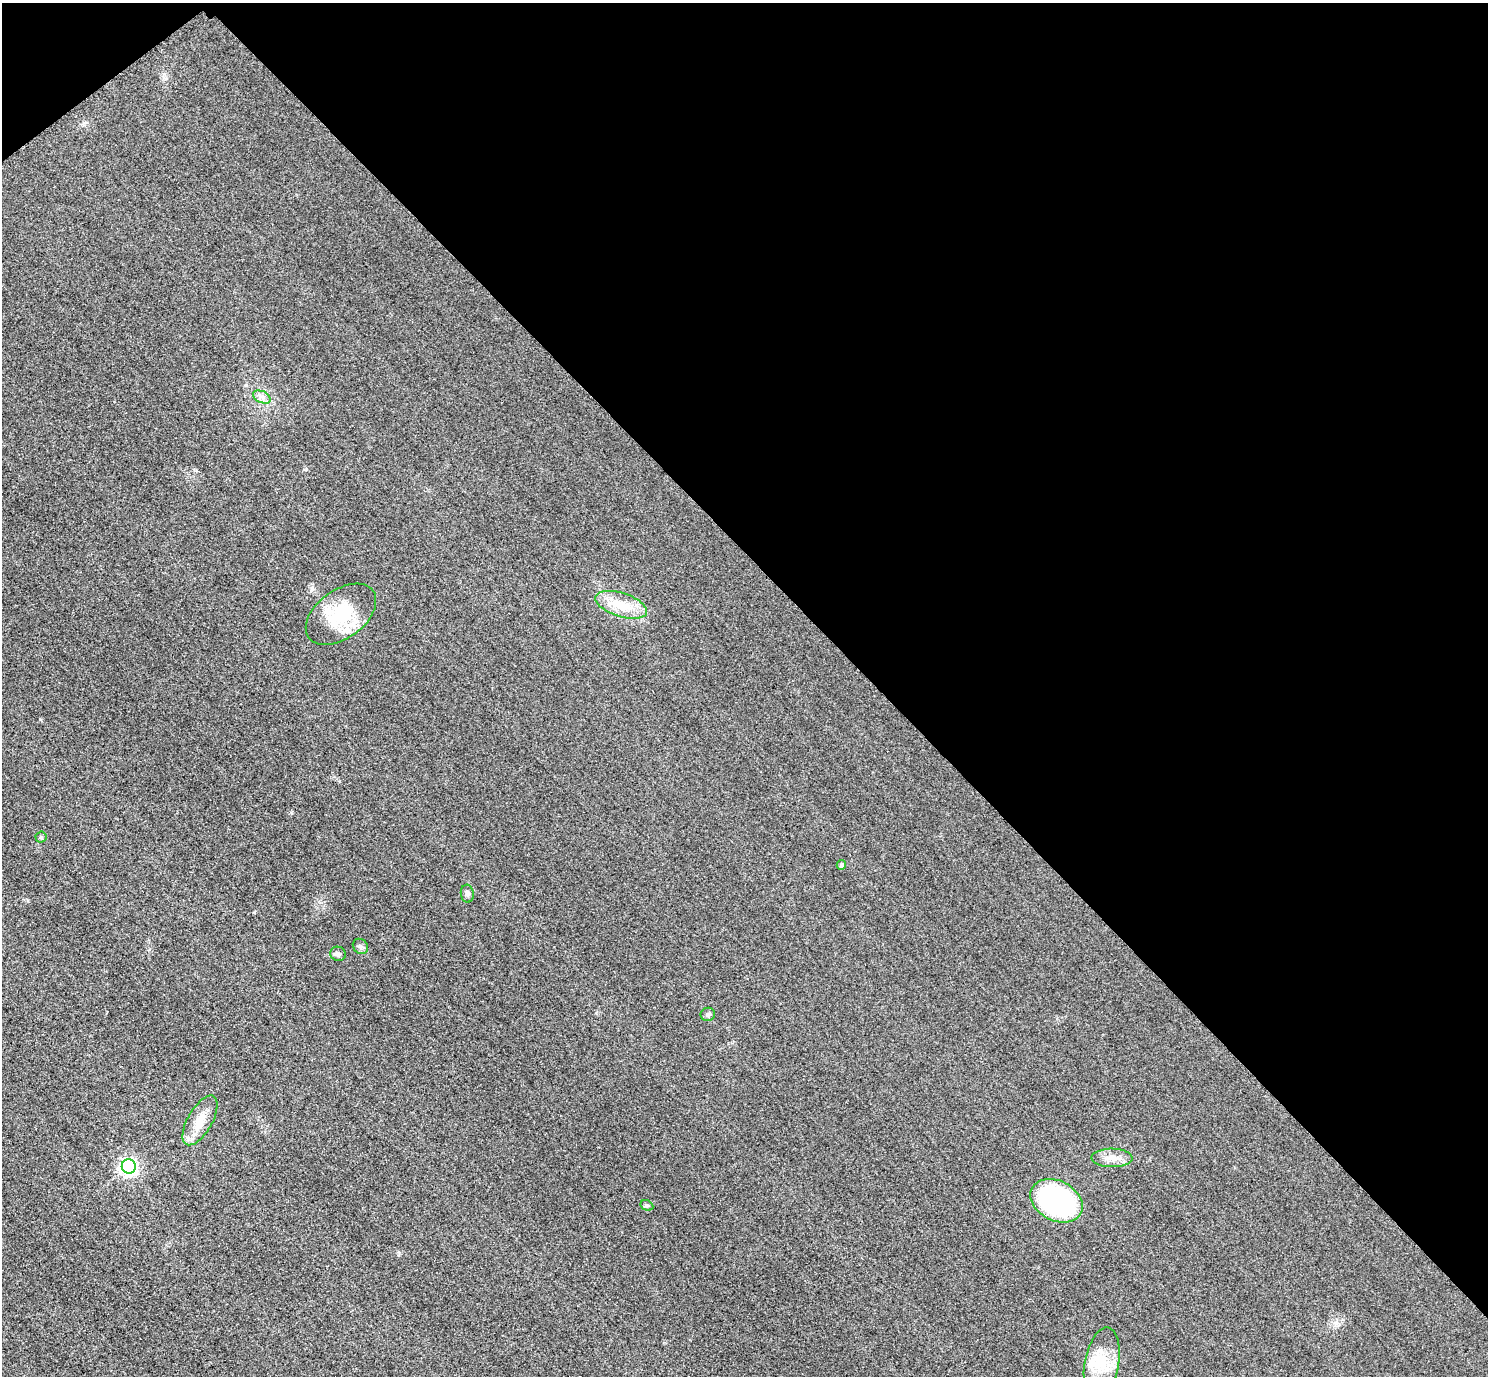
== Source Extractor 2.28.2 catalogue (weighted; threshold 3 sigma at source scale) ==
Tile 3 of 4 x 4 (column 3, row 1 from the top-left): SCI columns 3004-4489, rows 4304-5677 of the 6005 x 6003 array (HDU 1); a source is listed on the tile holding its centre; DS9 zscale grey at full resolution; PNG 1490 x 1378 px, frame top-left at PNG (2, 3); each listed source drawn as its Kron ellipse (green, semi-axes under 4 px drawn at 4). Shown black and unused: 42% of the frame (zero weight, under 3 of 4 exposures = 3% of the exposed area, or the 3 px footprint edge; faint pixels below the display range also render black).
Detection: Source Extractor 2.28.2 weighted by HDU 2 'WHT'; one run over the whole footprint, this tile lists its part. Background 0.0513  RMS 0.016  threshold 0.0718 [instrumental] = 3 sigma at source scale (4.5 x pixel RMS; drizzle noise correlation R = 1.50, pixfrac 1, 0.05/0.05 arcsec/px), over >= 5 px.
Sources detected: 17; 2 inside a brighter listed object's ellipse — not listed separately; the other 15 listed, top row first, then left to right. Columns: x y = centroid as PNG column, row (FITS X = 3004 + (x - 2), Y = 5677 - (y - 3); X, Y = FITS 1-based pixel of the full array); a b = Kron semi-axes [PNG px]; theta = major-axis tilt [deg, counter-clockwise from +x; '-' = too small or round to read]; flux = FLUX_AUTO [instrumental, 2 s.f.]
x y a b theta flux
262 397 9 6 -25 6.8
621 605 27 12 -18 44
341 614 40 24 36 84
41 837 5 5 - 2.4
841 865 5 4 - 4.5
467 894 9 6 -85 4.7
360 946 8 7 - 4.3
338 954 8 7 - 4.2
708 1014 7 6 - 4
200 1120 28 12 60 27
1112 1158 20 9 -1 17
129 1166 7 7 - 530
1057 1201 27 20 -28 240
647 1205 7 5 -28 2.7
1102 1363 36 17 79 49
Unlisted compact peaks at least as high as the median listed source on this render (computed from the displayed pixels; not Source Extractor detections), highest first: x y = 254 912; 306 469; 40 719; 399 1253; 196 470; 28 901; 596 1013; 164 74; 84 123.